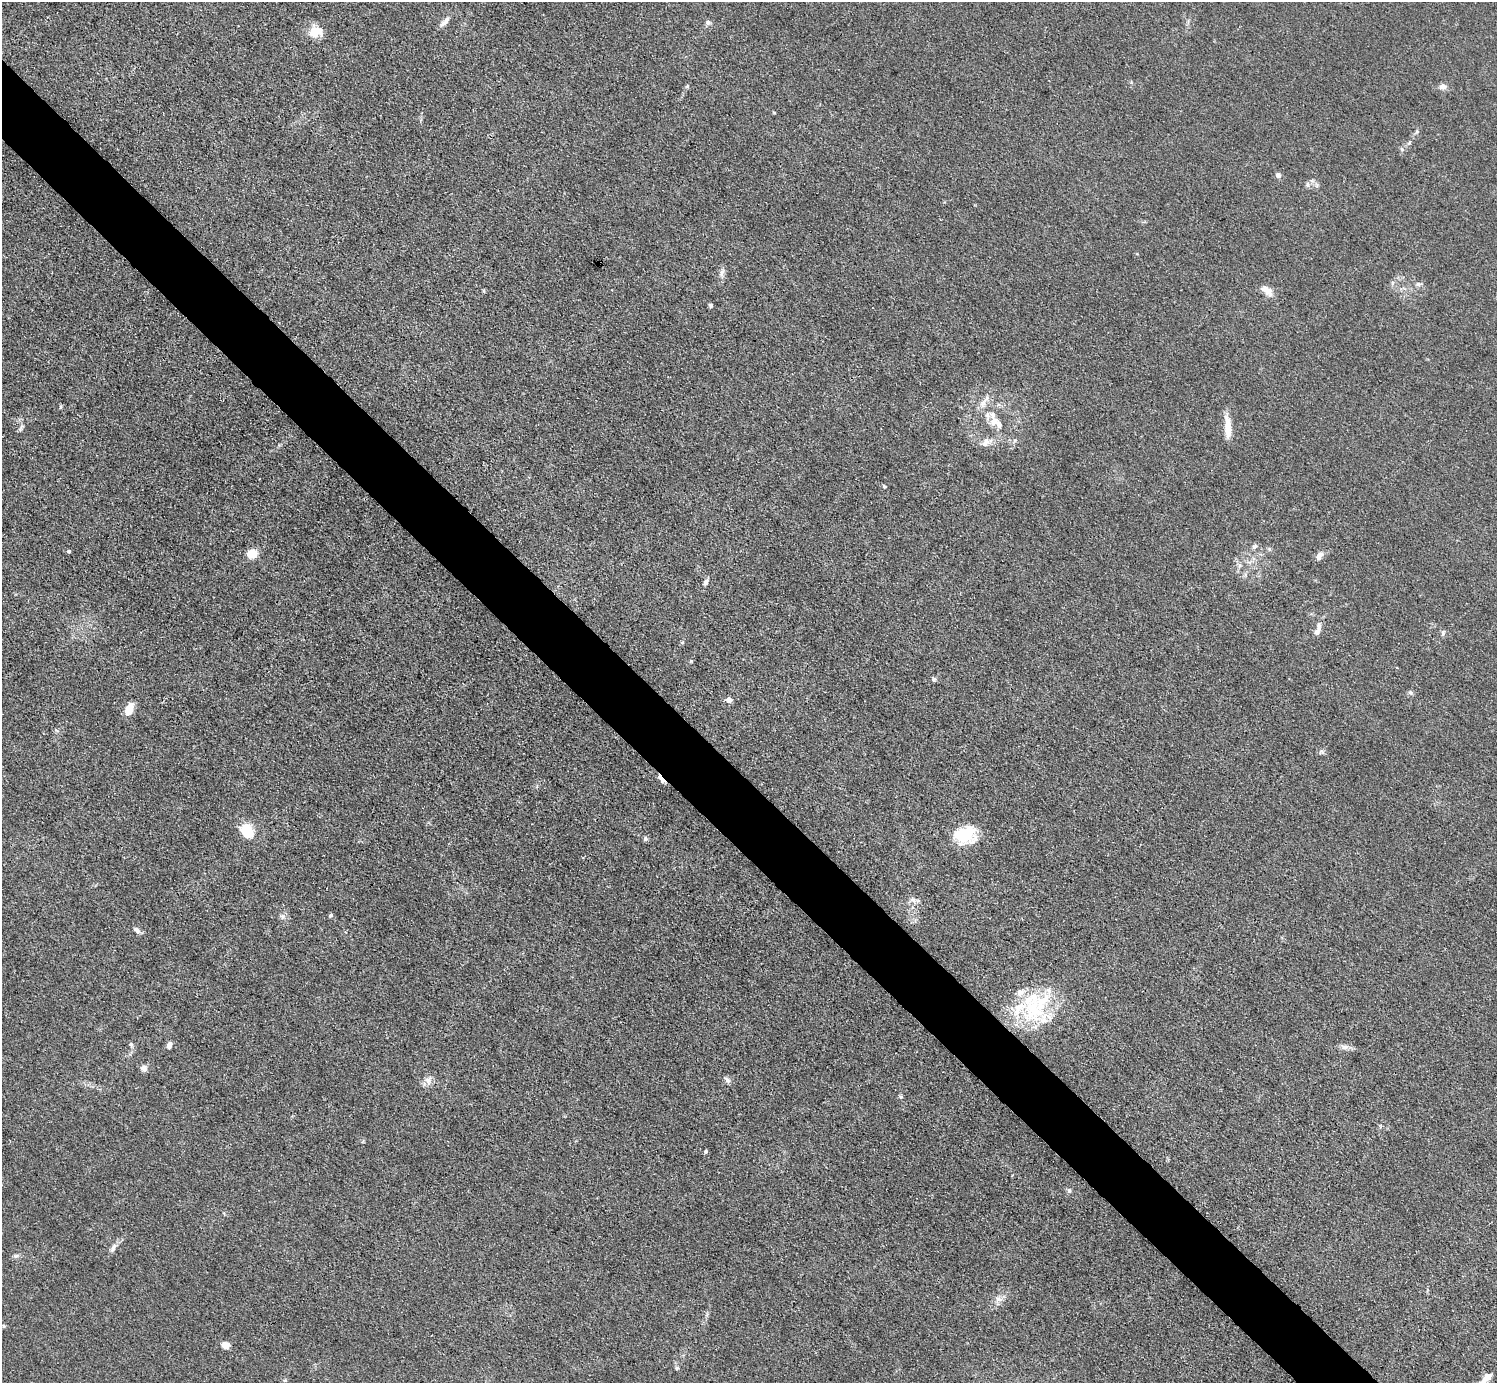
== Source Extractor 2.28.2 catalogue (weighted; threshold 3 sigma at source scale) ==
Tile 11 of 4 x 4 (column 3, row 3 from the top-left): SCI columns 2992-4486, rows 1684-3064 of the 5984 x 5984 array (HDU 1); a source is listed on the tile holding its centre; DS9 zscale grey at full resolution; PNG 1499 x 1385 px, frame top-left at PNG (2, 2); no overlay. Shown black and unused: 5% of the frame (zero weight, under 3 of 4 exposures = <1% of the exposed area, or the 3 px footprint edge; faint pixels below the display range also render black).
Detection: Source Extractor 2.28.2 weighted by HDU 2 'WHT'; one run over the whole footprint, this tile lists its part. Background 0.0445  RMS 0.0054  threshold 0.0244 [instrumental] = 3 sigma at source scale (4.5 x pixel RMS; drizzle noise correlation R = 1.50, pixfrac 1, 0.05/0.05 arcsec/px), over >= 5 px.
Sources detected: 67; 8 inside a brighter listed object's ellipse — not listed separately; the other 59 listed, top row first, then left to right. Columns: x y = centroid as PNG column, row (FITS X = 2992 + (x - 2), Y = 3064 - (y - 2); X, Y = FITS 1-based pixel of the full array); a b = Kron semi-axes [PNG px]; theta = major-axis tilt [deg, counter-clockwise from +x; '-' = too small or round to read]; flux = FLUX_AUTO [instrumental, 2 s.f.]
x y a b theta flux
446 20 14 7 67 2.8
708 22 7 6 - 1.4
314 32 16 15 - 7.7
1443 87 8 7 - 2.8
1409 143 6 4 19 0.75
1278 175 6 6 - 1.6
1307 184 7 4 -72 0.99
722 273 12 6 73 2.3
1418 284 11 5 0 1.6
1267 290 15 8 -33 5.1
483 291 5 3 - 0.59
711 305 5 5 - 0.94
983 404 11 10 - 3.9
61 407 6 4 89 0.62
994 421 12 9 20 4.9
22 426 7 4 19 0.99
1228 428 27 7 -87 8.2
986 442 16 10 40 4.2
884 486 5 4 - 0.8
1254 546 9 5 41 1.3
68 551 4 4 - 0.96
252 554 6 5 - 24
1319 556 11 7 54 2.9
706 582 9 6 65 1.7
1319 628 15 7 87 2.8
1443 633 8 5 79 1.2
682 642 6 4 2 0.62
691 661 4 4 - 0.61
934 679 6 5 - 1
1410 692 7 6 - 1.2
729 700 5 5 - 4.1
129 709 13 7 69 8.2
1321 752 7 7 - 1.3
661 779 13 4 -53 3
247 831 18 13 -49 13
965 834 28 19 30 20
645 839 7 6 - 1.1
913 900 11 7 -38 2.5
331 915 6 4 17 0.82
283 916 7 7 - 1.7
136 930 10 6 -35 2
1033 1010 39 33 59 43
131 1045 7 5 -69 1
169 1045 8 5 72 2.4
1344 1047 12 7 -12 2.6
144 1068 9 8 - 2.2
428 1080 14 9 68 3.3
727 1080 11 5 -43 1.8
901 1097 6 6 - 0.86
706 1151 4 4 - 0.96
1069 1191 6 6 - 1.2
113 1248 16 6 66 2.4
16 1256 9 5 18 1.3
999 1299 11 6 -8 2.7
4 1326 5 4 - 0.62
225 1345 8 7 - 4.1
677 1368 5 4 - 0.71
1488 1377 12 7 35 4.1
285 1380 5 4 - 0.68
Overlapping masked pixels (flux is a lower limit): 1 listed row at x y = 661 779